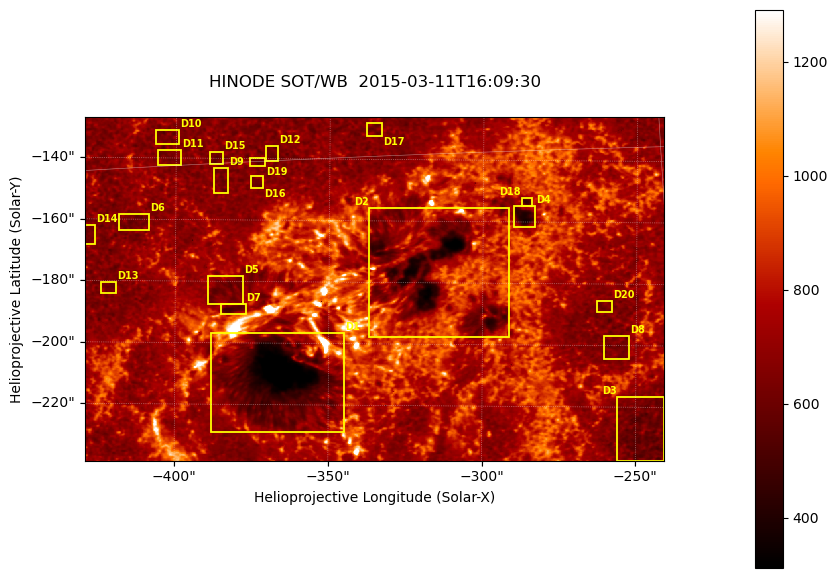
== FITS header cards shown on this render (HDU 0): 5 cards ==
TELESCOP= 'HINODE'
INSTRUME= 'SOT/WB'
DATE_OBS= '2015-03-11T16:09:30.604'
CTYPE1  = 'Solar-X'
CTYPE2  = 'Solar-Y'

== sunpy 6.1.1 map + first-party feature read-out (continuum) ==
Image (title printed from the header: HINODE SOT/WB  2015-03-11T16:09:30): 864 x 512 px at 0.218 arcsec/px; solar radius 966 arcsec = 4431 px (partial field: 0.7% of the solar disc is inside the frame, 100% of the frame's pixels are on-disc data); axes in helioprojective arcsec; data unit not stated in the header (colour bar unlabelled)
Orientation: roll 0.412 deg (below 1 deg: not rotated)
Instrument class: CONTINUUM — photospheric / low-chromospheric filtergram (Ca II H line): granulation and sunspots, dark-feature search
Dark features (sunspots / pores): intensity divided by the frame's on-disc median (partial field: no limb-darkening profile); reference = the frame's on-disc median (the 8%-of-disc-diameter window exceeds this field); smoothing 3 px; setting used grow <= 0.84, no closing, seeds <= 0.84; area >= 110 px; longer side >= 6 px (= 1.3 arcsec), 3 px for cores <= 0.7; partial field; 30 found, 20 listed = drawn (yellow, D1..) (cap 20 boxes per figure: the strongest are kept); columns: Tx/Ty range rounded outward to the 1 arcsec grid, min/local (2 s.f., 1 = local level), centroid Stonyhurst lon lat
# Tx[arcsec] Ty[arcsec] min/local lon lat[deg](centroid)
D1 -389..-344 -230..-196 0.35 -24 -19
D2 -337..-291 -198..-155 0.4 -20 -17
D3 -256..-240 -238..-216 0.68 -16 -21
D4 -291..-283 -162..-154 0.5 -18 -16
D5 -390..-377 -188..-178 0.73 -24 -17
D6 -419..-408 -164..-158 0.74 -26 -16
D7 -385..-377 -191..-187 0.65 -24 -18
D8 -261..-252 -205..-196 0.76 -16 -19
D9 -388..-383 -152..-143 0.75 -24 -15
D10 -407..-399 -136..-130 0.72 -25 -14
D11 -406..-398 -143..-137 0.77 -25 -15
D12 -371..-367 -141..-136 0.77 -23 -15
D13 -424..-419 -184..-180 0.76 -27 -17
D14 -430..-426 -169..-162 0.76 -27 -16
D15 -389..-384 -142..-137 0.75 -24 -15
D16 -376..-371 -150..-145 0.75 -24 -15
D17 -338..-333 -133..-128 0.76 -21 -14
D18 -288..-284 -155..-152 0.62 -18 -16
D19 -376..-371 -143..-139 0.74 -23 -15
D20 -263..-258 -190..-185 0.77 -16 -18